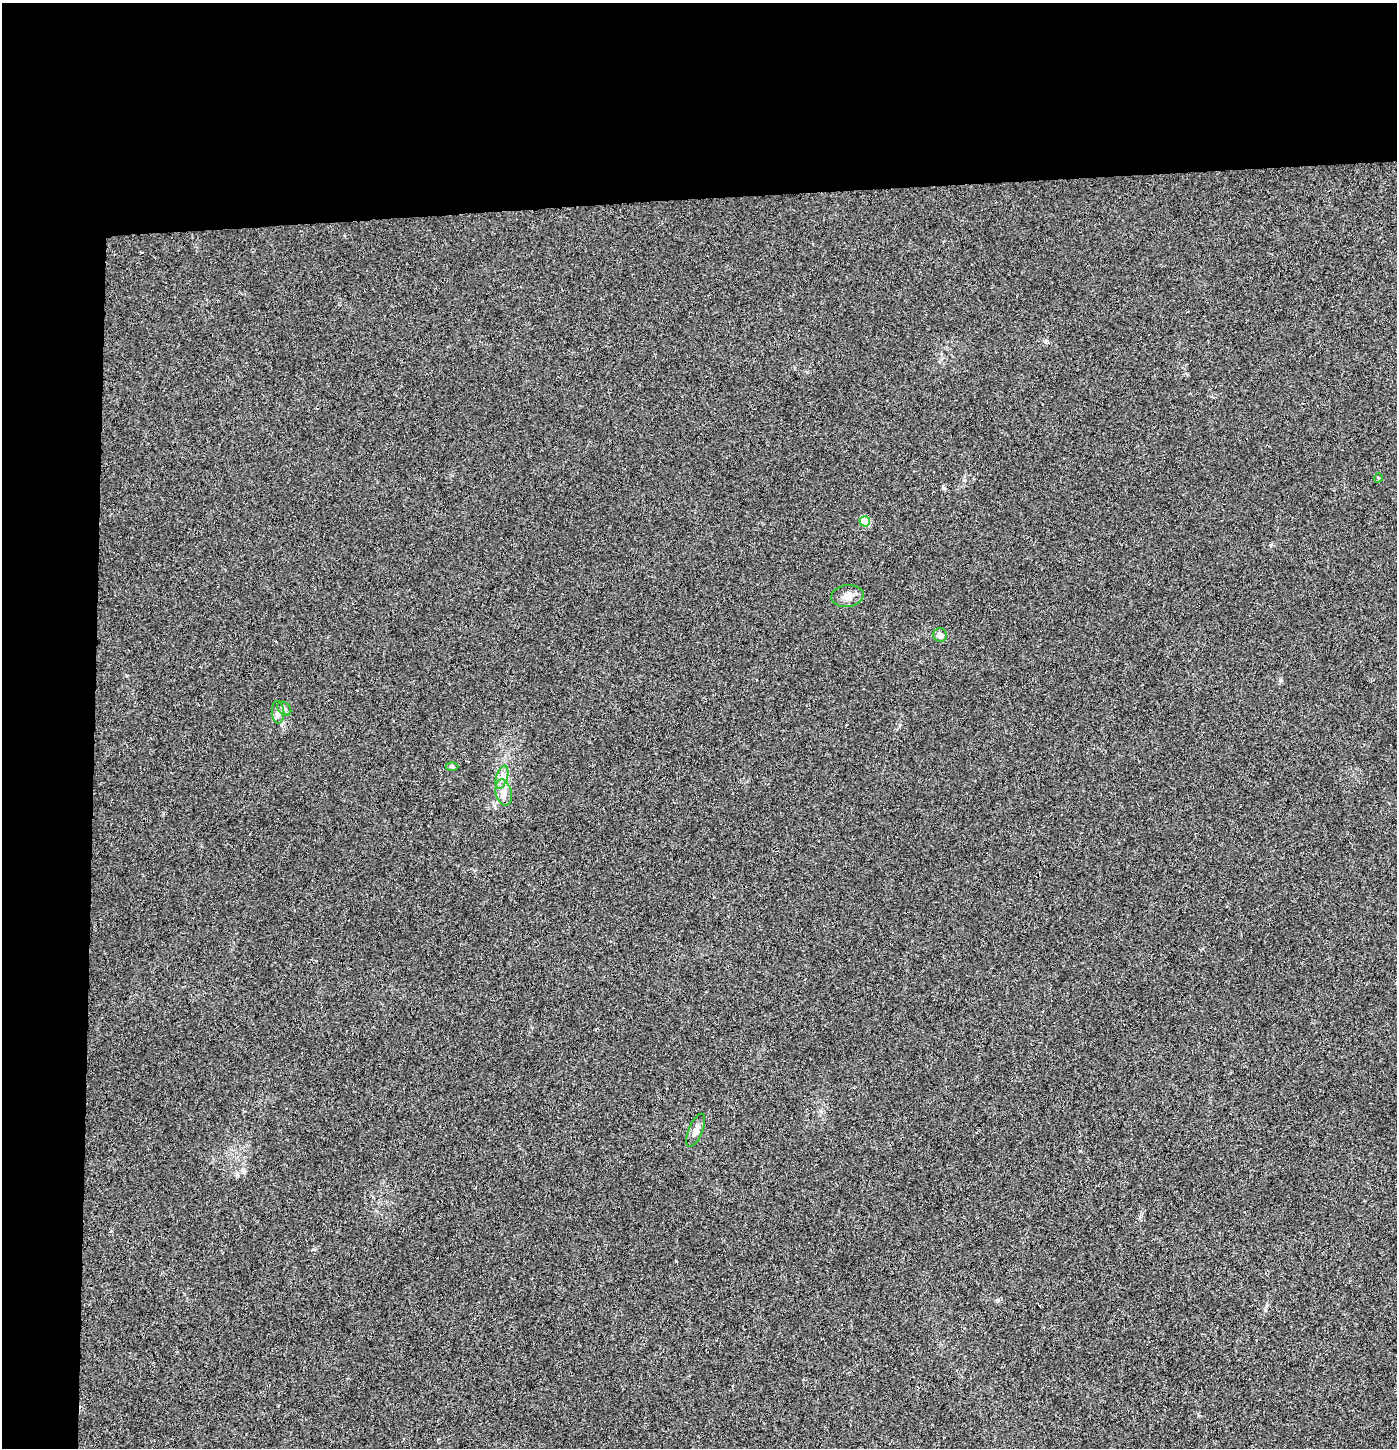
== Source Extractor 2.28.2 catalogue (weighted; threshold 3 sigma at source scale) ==
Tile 1 of 3 x 3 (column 1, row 1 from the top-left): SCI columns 1-1395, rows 2948-4393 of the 4192 x 4448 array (HDU 1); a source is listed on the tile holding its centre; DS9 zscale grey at full resolution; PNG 1399 x 1450 px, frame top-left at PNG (2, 3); each listed source drawn as its Kron ellipse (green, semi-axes under 4 px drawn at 4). Shown black and unused: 19% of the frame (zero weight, under 3 of 4 exposures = <1% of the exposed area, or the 3 px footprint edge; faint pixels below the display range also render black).
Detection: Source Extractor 2.28.2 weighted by HDU 2 'WHT'; one run over the whole footprint, this tile lists its part. Background 0.00387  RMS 0.0032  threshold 0.0145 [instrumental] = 3 sigma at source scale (4.5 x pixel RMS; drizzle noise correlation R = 1.50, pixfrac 1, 0.0396/0.0396 arcsec/px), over >= 5 px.
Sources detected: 10; all 10 listed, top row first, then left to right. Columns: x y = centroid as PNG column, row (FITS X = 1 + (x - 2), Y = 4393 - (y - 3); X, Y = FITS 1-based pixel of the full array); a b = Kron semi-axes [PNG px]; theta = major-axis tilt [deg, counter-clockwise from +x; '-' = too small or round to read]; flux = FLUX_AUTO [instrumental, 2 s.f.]
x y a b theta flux
1378 478 4 3 - 0.26
865 521 5 5 - 9.5
848 596 16 11 6 2.7
940 635 7 6 - 2
284 709 8 6 -46 0.85
278 712 11 6 -86 1.4
452 766 6 4 -1 0.47
502 777 12 5 73 1.8
504 792 13 8 -77 2.5
696 1130 18 7 67 2.2
Unlisted compact peaks at least as high as the median listed source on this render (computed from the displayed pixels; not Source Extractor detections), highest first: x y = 997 1300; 1280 680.